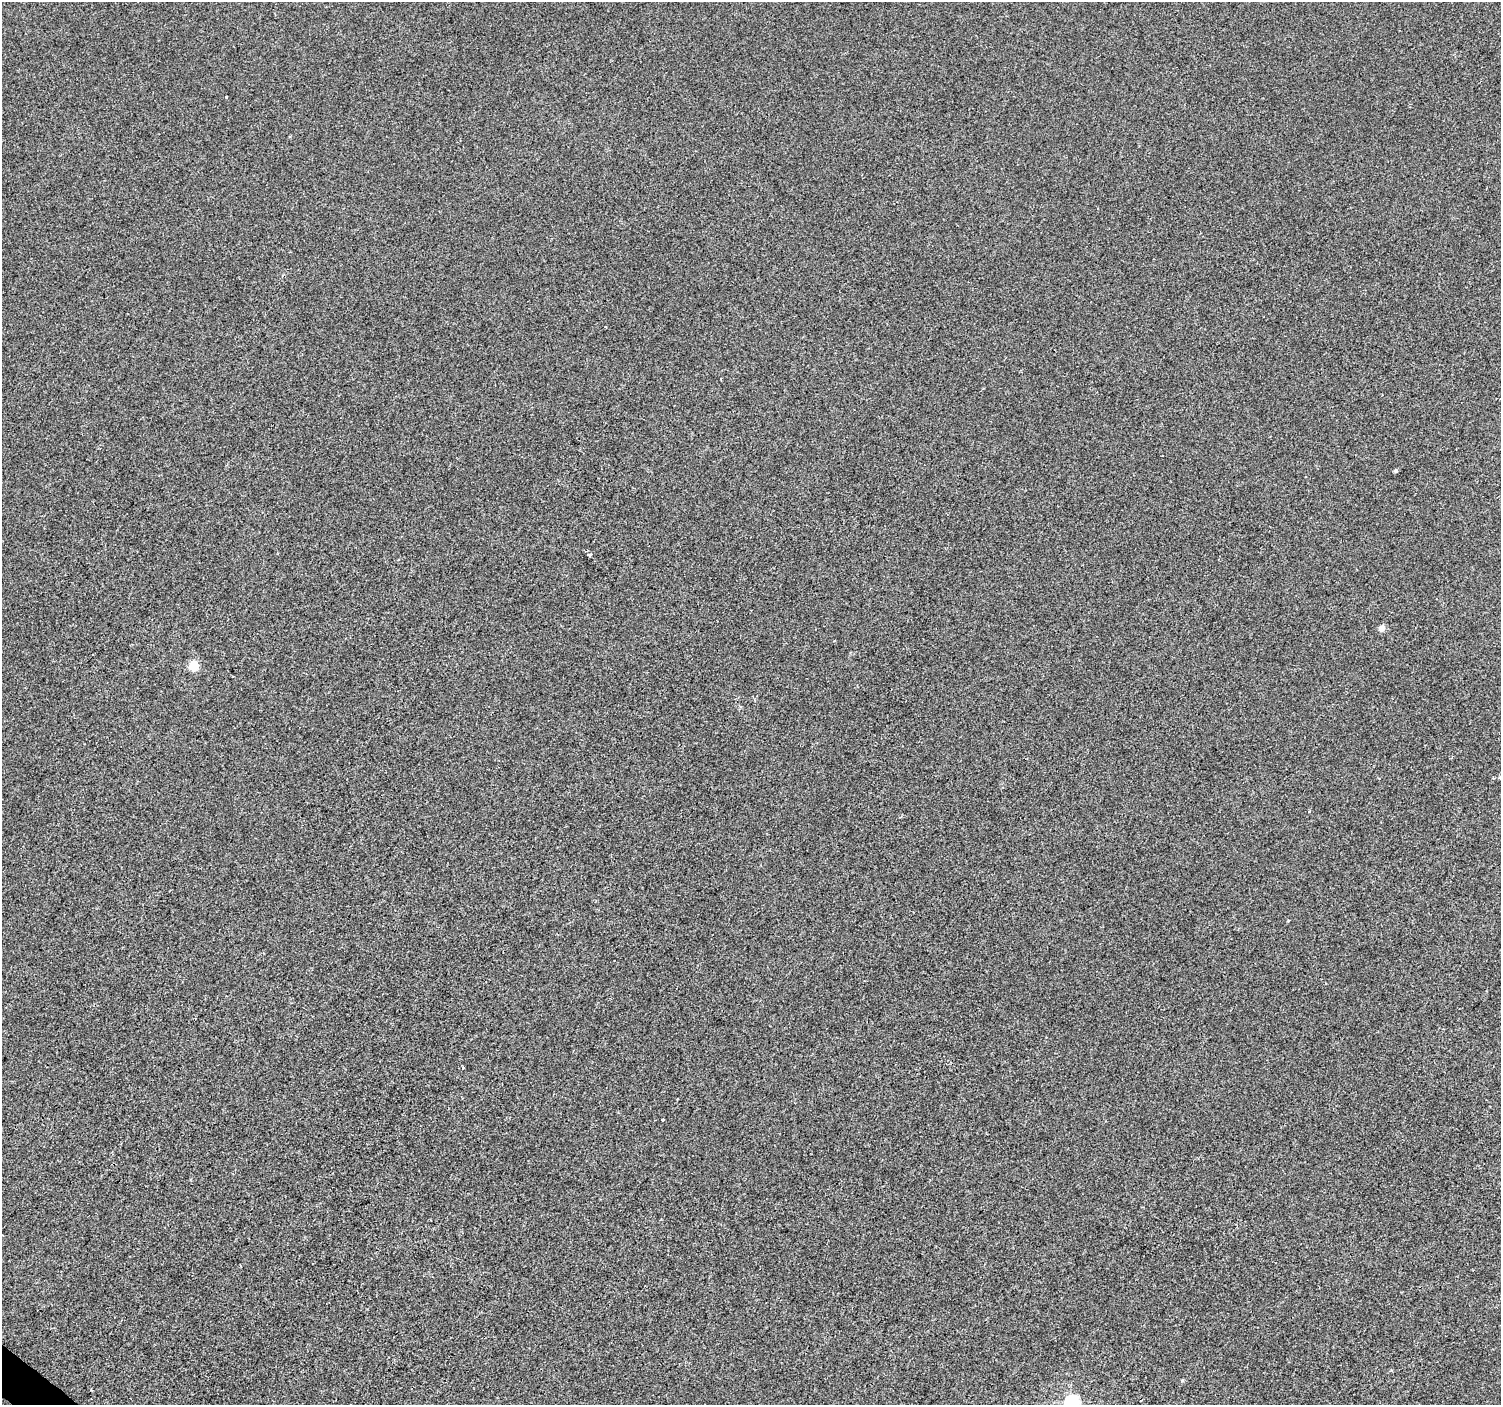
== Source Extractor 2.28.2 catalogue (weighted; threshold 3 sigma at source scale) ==
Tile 7 of 4 x 4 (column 3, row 2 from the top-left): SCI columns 3000-4498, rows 2984-4386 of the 6010 x 6031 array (HDU 1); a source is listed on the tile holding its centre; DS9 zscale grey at full resolution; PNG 1503 x 1407 px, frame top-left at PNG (2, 2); no overlay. Shown black and unused: <1% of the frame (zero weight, under 2 of 3 exposures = <1% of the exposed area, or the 3 px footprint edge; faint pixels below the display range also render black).
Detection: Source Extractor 2.28.2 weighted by HDU 2 'WHT'; one run over the whole footprint, this tile lists its part. Background 8.56e-04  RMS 0.0048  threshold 0.0217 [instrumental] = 3 sigma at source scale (4.5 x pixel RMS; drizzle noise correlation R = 1.50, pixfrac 1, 0.0396/0.0396 arcsec/px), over >= 5 px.
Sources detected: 8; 1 cosmic-ray / hot-pixel residue — not listed; the other 7 listed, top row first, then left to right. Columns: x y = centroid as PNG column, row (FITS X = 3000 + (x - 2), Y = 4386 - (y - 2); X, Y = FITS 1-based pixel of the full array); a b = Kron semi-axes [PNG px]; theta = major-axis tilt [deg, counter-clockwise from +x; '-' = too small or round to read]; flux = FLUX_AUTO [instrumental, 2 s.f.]
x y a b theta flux
226 97 3 3 - 0.94
1396 471 4 4 - 0.88
589 554 3 3 - 5
1382 628 5 4 - 4.4
193 666 5 5 - 22
663 1119 3 2 - 0.49
1072 1402 6 6 - 87
Isophote crosses this tile's border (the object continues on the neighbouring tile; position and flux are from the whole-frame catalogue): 1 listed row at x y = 1072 1402